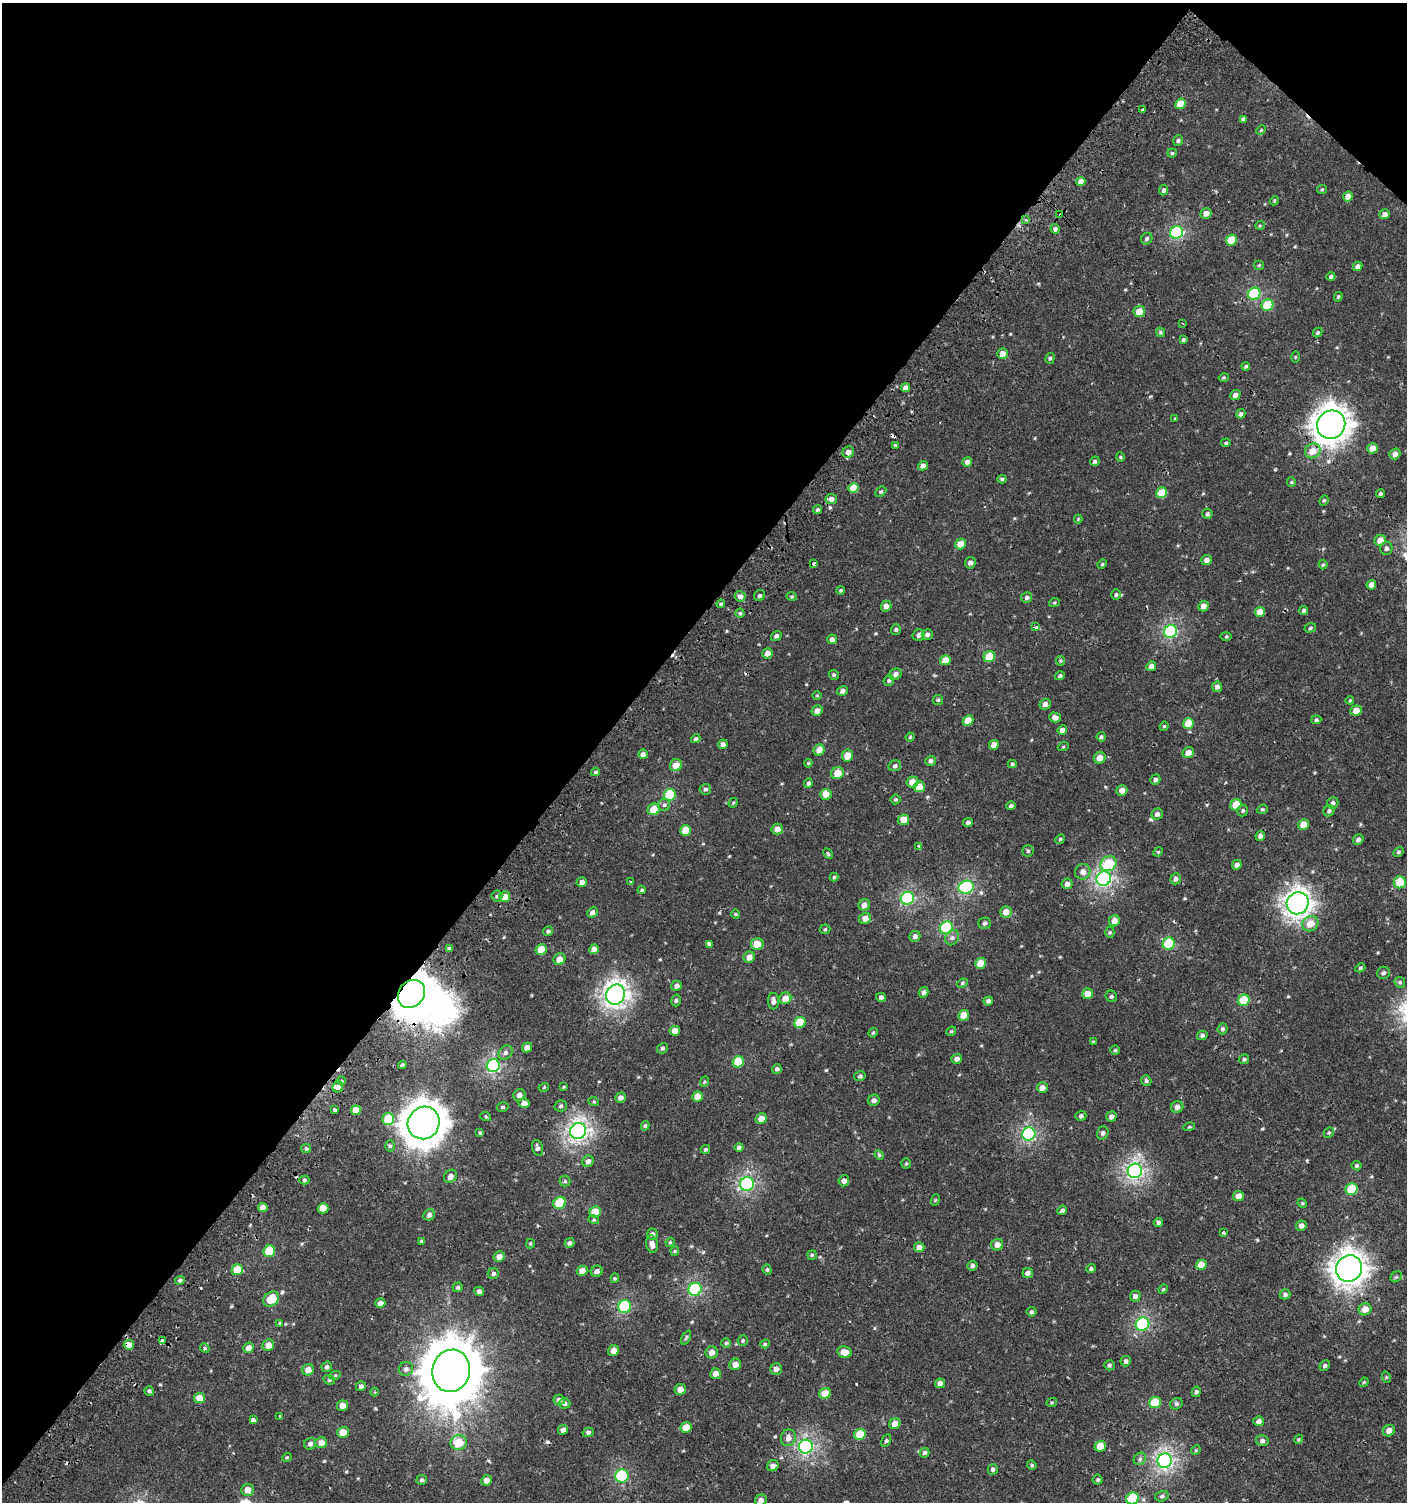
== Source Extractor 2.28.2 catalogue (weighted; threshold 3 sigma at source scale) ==
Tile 2 of 4 x 4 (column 2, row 1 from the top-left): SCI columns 1576-2980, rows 4538-6037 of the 6059 x 6037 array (HDU 1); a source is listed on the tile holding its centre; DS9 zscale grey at full resolution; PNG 1409 x 1504 px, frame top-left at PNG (2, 3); each listed source drawn as its Kron ellipse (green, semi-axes under 4 px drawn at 4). Shown black and unused: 43% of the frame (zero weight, under 2 of 3 exposures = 2% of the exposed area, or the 3 px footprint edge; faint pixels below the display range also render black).
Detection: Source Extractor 2.28.2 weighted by HDU 2 'WHT'; one run over the whole footprint, this tile lists its part. Background 7.57e-04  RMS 0.0025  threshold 0.0114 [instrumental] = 3 sigma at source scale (4.5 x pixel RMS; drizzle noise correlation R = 1.50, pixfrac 1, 0.0396/0.0396 arcsec/px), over >= 5 px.
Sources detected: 423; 2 inside a brighter object's white glare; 7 cosmic-ray / hot-pixel residue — neither listed nor drawn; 1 inside a brighter listed object's ellipse — not listed separately; the other 413 listed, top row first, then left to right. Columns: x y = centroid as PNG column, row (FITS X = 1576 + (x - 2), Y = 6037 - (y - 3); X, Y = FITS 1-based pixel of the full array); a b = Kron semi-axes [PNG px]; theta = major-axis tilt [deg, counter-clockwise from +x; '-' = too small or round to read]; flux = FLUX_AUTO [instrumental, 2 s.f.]
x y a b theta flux
1181 104 5 5 - 4.4
1143 109 3 3 - 0.54
1243 119 4 4 - 0.72
1261 130 5 3 - 0.25
1178 141 5 5 - 0.49
1172 153 4 4 - 0.37
1081 181 4 4 - 2.1
1322 189 5 4 - 0.29
1164 190 5 4 - 0.63
1348 196 5 4 - 1.8
1274 201 5 3 - 0.25
1206 213 6 5 - 1.5
1385 214 5 5 - 1.1
1060 215 3 3 - 1.9
1026 220 4 4 - 0.42
1260 225 5 3 - 0.23
1055 229 5 4 - 0.7
1176 232 7 6 - 25
1147 239 6 5 - 0.53
1231 240 5 5 - 5.2
1259 265 5 4 - 0.27
1357 266 5 4 - 1.1
1331 277 4 4 - 0.54
1254 294 6 6 - 19
1338 297 5 3 - 0.34
1267 305 6 5 - 6.9
1139 312 6 5 - 3
1183 324 3 2 - 0.3
1160 332 5 4 - 0.35
1318 333 5 4 - 0.45
1183 340 3 3 - 0.35
1002 354 5 5 - 1.7
1295 357 5 3 - 0.24
1050 358 5 4 - 0.41
1246 366 4 3 - 0.36
1224 377 5 3 - 0.32
906 388 4 4 - 1.4
1235 395 5 5 - 1.3
1241 414 5 4 - 0.6
1175 419 4 3 - 0.25
1331 425 15 13 48 260
1226 443 5 4 - 0.3
896 445 4 3 - 2.3
1372 448 5 5 - 2.1
1313 451 8 7 - 3
848 452 6 5 - 1.5
1395 454 6 5 - 1.4
1120 457 4 4 - 0.31
1095 461 5 4 - 0.45
967 462 5 4 - 1.1
923 466 5 4 - 0.96
1002 479 4 4 - 0.42
1291 482 5 4 - 0.31
853 488 5 5 - 4.5
881 492 6 4 47 0.38
1162 493 6 5 - 5.4
1380 494 4 4 - 0.46
831 499 5 5 - 1
1324 501 5 4 - 0.34
817 510 4 4 - 0.38
1207 514 5 5 - 0.51
1078 519 4 4 - 0.21
1380 540 6 5 - 2.2
960 544 5 5 - 2.6
1386 548 6 6 - 0.59
1206 560 5 5 - 1.3
970 563 6 5 - 0.92
814 564 3 3 - 1.5
1102 564 5 4 - 0.31
1323 564 5 4 - 0.34
1371 585 5 4 - 1.6
841 590 4 4 - 0.31
1116 595 5 4 - 0.46
740 596 5 5 - 1
759 596 6 5 - 0.46
792 596 5 4 - 0.29
1027 597 5 5 - 0.55
1054 603 5 3 - 0.26
721 604 4 3 - 0.33
886 606 5 5 - 1.4
1204 606 5 5 - 1.7
1304 611 4 4 - 0.51
1260 612 5 5 - 3
740 613 4 4 - 0.47
1036 627 3 3 - 0.43
1310 628 6 4 19 0.41
896 629 5 5 - 0.49
1170 631 7 6 - 31
927 634 5 5 - 0.7
919 635 6 5 - 0.91
776 636 5 4 - 0.56
1226 637 5 4 - 0.29
832 639 5 4 - 0.9
767 653 5 5 - 1.4
989 657 6 5 - 6
945 660 5 5 - 3.1
1060 661 5 4 - 0.3
1151 666 5 4 - 1.3
895 674 6 5 - 1.1
834 675 5 4 - 0.41
1060 676 5 4 - 0.46
889 680 5 5 - 0.46
1217 687 5 5 - 0.8
842 691 5 5 - 0.84
817 695 5 3 - 0.21
938 700 5 5 - 0.37
1350 700 4 4 - 0.26
1045 704 5 5 - 1
1356 710 6 5 - 2.3
817 711 6 5 - 1.3
1055 717 6 5 - 1.1
968 720 6 5 - 4.1
1316 720 5 4 - 0.49
1188 723 5 5 - 4.4
1164 726 5 4 - 0.3
1062 730 5 4 - 1
910 737 4 4 - 0.31
1101 737 4 4 - 0.39
696 739 5 4 - 0.5
723 744 5 4 - 0.87
994 745 5 4 - 2
1063 747 5 3 - 0.24
819 750 6 5 - 2.3
1188 752 6 5 - 1.7
643 754 5 4 - 0.95
847 756 6 5 - 3.3
1100 758 6 5 - 2.4
931 761 5 5 - 0.78
808 763 4 4 - 0.27
1012 764 4 4 - 0.35
676 765 6 6 - 3.1
895 766 6 5 - 0.67
595 772 4 3 - 0.38
837 773 6 5 - 3.5
1155 780 5 4 - 0.74
912 782 6 5 - 2.8
808 783 5 4 - 0.58
919 787 5 5 - 3.3
705 789 5 5 - 0.52
1122 790 5 5 - 1.8
826 794 5 5 - 2.6
670 795 6 5 - 11
896 799 5 5 - 0.34
733 803 5 4 - 0.28
1333 803 6 5 - 0.6
664 805 6 6 - 0.57
1236 805 6 5 - 4.9
1011 806 5 4 - 0.51
654 809 6 5 - 4.8
1262 809 5 4 - 0.34
1243 811 6 5 - 0.44
1329 811 6 5 - 0.54
1157 814 6 5 - 0.86
903 820 6 5 - 3
968 822 5 4 - 0.65
1303 825 5 5 - 2.8
777 829 5 5 - 1.6
685 830 5 5 - 4.3
1260 836 5 4 - 0.89
1060 839 5 4 - 0.31
1358 840 5 5 - 0.83
919 846 4 3 - 0.58
1028 851 5 5 - 0.4
1158 852 5 4 - 0.28
1398 852 6 4 28 0.36
828 854 6 3 -62 0.32
1109 864 8 7 - 8.2
1237 865 5 4 - 0.78
1083 872 8 7 - 1.4
834 877 4 4 - 0.32
1104 879 7 7 - 50
1176 879 5 5 - 0.72
582 882 5 4 - 1.2
630 882 3 3 - 0.35
1400 882 6 6 - 6.3
1067 884 5 5 - 1.1
966 887 8 6 18 28
642 890 4 3 - 0.36
497 896 5 5 - 0.43
504 897 5 5 - 2.5
907 898 7 6 - 30
1298 903 11 10 - 120
864 905 6 5 - 1.5
592 912 6 4 44 0.91
1006 912 6 5 - 2.2
736 914 4 4 - 0.26
865 918 6 5 - 1.9
1114 921 6 5 - 2.1
985 923 6 5 - 0.59
1310 924 8 7 - 3.4
946 928 6 6 - 21
825 929 5 5 - 0.33
548 931 5 4 - 0.45
1110 932 6 4 90 0.35
915 936 5 5 - 0.85
952 938 8 6 58 0.75
710 944 4 3 - 1.8
757 944 6 6 - 2.8
1169 944 6 6 - 12
449 949 4 4 - 0.84
594 949 5 4 - 1.8
541 950 5 5 - 3.9
749 957 6 5 - 1.7
559 959 6 5 - 2.1
981 963 5 5 - 3.3
1360 968 5 4 - 0.37
1383 973 6 6 - 0.63
1400 982 6 5 - 0.42
962 983 5 4 - 0.37
676 986 5 5 - 0.85
924 992 5 4 - 0.81
411 994 15 12 50 520
1087 994 5 5 - 2.3
616 995 10 9 - 110
1111 996 6 5 - 0.48
881 997 5 4 - 0.57
785 998 6 5 - 2.7
676 1000 6 4 74 0.45
1244 1000 6 5 - 7
773 1001 8 5 -90 0.98
988 1001 5 4 - 0.78
964 1015 5 5 - 3.5
800 1023 6 5 - 7.3
1222 1029 5 5 - 0.49
675 1031 5 5 - 2.1
951 1031 5 4 - 0.31
873 1033 5 4 - 0.32
1202 1035 5 4 - 0.59
1093 1042 4 3 - 0.31
527 1047 5 4 - 1.6
663 1048 6 4 30 0.42
1115 1050 4 4 - 0.32
505 1052 8 6 43 0.8
957 1059 5 5 - 0.86
1244 1059 5 4 - 0.48
738 1062 6 5 - 6.5
402 1065 4 3 - 0.47
493 1066 6 6 - 39
777 1069 5 5 - 0.55
860 1076 6 4 13 0.46
342 1081 4 4 - 0.59
1146 1081 6 5 - 0.45
704 1082 5 3 - 0.26
338 1087 6 5 - 1.2
544 1087 5 3 - 0.22
564 1087 4 3 - 0.24
1042 1088 5 5 - 1.6
519 1095 6 5 - 1.3
698 1096 5 5 - 3.1
620 1098 5 5 - 1.1
874 1100 6 5 - 0.83
594 1102 5 3 - 0.27
524 1103 5 4 - 1.3
561 1106 6 5 - 0.54
503 1107 6 4 16 0.39
1177 1107 6 5 - 1.2
335 1110 3 3 - 1.2
356 1110 5 5 - 3.7
1081 1116 5 5 - 0.52
486 1117 5 3 - 0.32
1111 1117 5 5 - 0.91
388 1119 6 6 - 7.9
761 1119 6 5 - 2.2
424 1123 16 15 - 450
645 1126 5 4 - 0.36
1189 1127 6 3 17 0.26
578 1131 8 8 - 80
480 1133 4 3 - 0.36
1103 1133 7 5 70 0.73
1329 1133 5 4 - 0.35
1029 1134 7 6 - 35
390 1146 5 5 - 0.43
739 1147 4 4 - 0.62
538 1148 8 5 -76 0.74
306 1149 5 4 - 0.36
705 1149 5 4 - 0.37
879 1155 5 4 - 0.33
588 1161 6 5 - 1
906 1164 5 4 - 0.31
1357 1166 5 5 - 0.38
1135 1171 7 7 - 57
450 1176 7 6 - 1.1
304 1180 5 4 - 0.41
565 1181 5 5 - 0.38
844 1181 5 5 - 1.2
747 1184 7 6 - 37
1352 1189 6 5 - 8
1238 1196 5 5 - 2.1
935 1200 6 3 70 0.26
560 1203 6 5 - 11
1302 1203 5 4 - 0.26
263 1207 5 4 - 2.1
323 1208 5 5 - 3.8
1062 1210 5 4 - 0.62
595 1212 6 5 - 5.1
429 1215 6 5 - 0.75
594 1220 5 3 - 0.29
1158 1222 5 4 - 0.61
1301 1226 5 5 - 1
1223 1232 3 3 - 0.7
652 1234 5 5 - 0.82
421 1241 4 3 - 0.25
670 1242 4 4 - 0.27
569 1243 5 4 - 0.65
530 1244 5 3 - 0.27
652 1244 9 6 -79 1.5
997 1245 6 5 - 1.8
919 1247 5 5 - 1.4
269 1251 6 5 - 8.9
675 1251 4 4 - 0.3
812 1255 5 4 - 0.34
499 1257 5 5 - 1.7
1201 1265 5 5 - 3.1
972 1266 5 4 - 0.69
1091 1269 4 4 - 0.49
1349 1269 13 12 - 210
237 1270 6 5 - 5.9
767 1270 5 4 - 0.35
582 1271 5 5 - 2
597 1271 6 5 - 1.1
1028 1273 5 5 - 0.75
493 1274 5 5 - 0.52
1396 1277 6 5 - 0.42
615 1278 4 4 - 0.28
180 1280 5 4 - 0.56
458 1287 5 4 - 0.45
695 1289 7 6 - 27
1163 1289 5 4 - 0.3
479 1291 5 4 - 0.62
1285 1294 5 5 - 0.61
1135 1296 5 5 - 0.83
271 1299 9 7 41 6
380 1303 5 4 - 1.4
625 1306 6 6 - 21
1365 1309 6 6 - 2.6
1032 1312 5 5 - 0.43
280 1323 4 3 - 0.23
1143 1324 7 6 - 30
686 1337 7 4 64 0.39
162 1341 4 3 - 2.6
743 1341 5 5 - 0.37
726 1343 5 4 - 0.34
765 1344 5 4 - 0.27
129 1345 5 5 - 3
268 1345 6 5 - 2.3
205 1348 5 4 - 0.36
249 1348 5 5 - 1.5
614 1350 5 5 - 1.9
712 1352 6 6 - 1.7
844 1352 7 5 -13 2.6
1126 1361 5 5 - 0.56
735 1364 6 5 - 1.5
1109 1365 5 5 - 0.48
1325 1366 5 5 - 0.52
327 1367 5 5 - 0.66
406 1369 7 6 - 0.82
776 1369 6 5 - 1.1
308 1370 6 5 - 1.9
451 1371 21 19 77 1700
716 1374 5 5 - 1.4
335 1375 5 3 - 0.27
1386 1377 6 3 -72 0.27
329 1380 6 4 -21 0.35
1364 1382 5 3 - 0.22
940 1383 5 5 - 1.2
361 1386 5 5 - 0.7
680 1389 6 5 - 1.8
149 1391 5 4 - 0.44
374 1392 4 3 - 0.23
1196 1392 5 4 - 0.5
825 1393 6 5 - 4.4
199 1398 5 5 - 3.1
559 1400 5 5 - 0.75
1052 1402 5 3 - 0.27
565 1403 5 5 - 0.64
1155 1403 6 5 - 7.3
1176 1404 6 5 - 0.5
343 1406 5 5 - 2
280 1416 3 3 - 0.3
253 1420 4 4 - 0.58
1259 1421 5 5 - 1.2
895 1424 6 5 - 2.3
686 1427 5 5 - 3.2
563 1430 5 5 - 1.1
1389 1431 6 5 - 1.6
343 1432 6 5 - 3.2
588 1432 5 4 - 0.67
860 1434 6 5 - 6
788 1438 8 7 - 1.4
1299 1439 4 3 - 0.25
886 1441 6 3 63 0.38
1262 1441 6 5 - 0.67
321 1443 6 5 - 2.1
459 1443 8 7 - 4.9
310 1444 6 5 - 0.78
1100 1446 6 5 - 3.8
806 1447 7 7 - 50
1196 1450 5 4 - 0.25
924 1453 5 4 - 0.54
287 1457 5 3 - 0.24
1140 1459 7 5 47 0.62
1165 1461 7 7 - 59
1032 1465 5 4 - 0.37
773 1466 6 5 - 1.2
993 1469 5 5 - 0.6
622 1476 7 6 - 22
422 1480 5 5 - 0.51
487 1480 5 5 - 1.8
1098 1480 5 5 - 0.42
247 1490 6 6 - 2.3
1162 1496 7 5 16 0.53
1133 1498 6 6 - 10
761 1500 6 5 - 1.1
Overlapping masked pixels (flux is a lower limit): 6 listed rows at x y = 1060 215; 1331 425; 848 452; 411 994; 162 1341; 129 1345
Isophote crosses this tile's border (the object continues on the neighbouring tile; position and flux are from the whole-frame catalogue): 2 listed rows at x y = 1133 1498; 761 1500